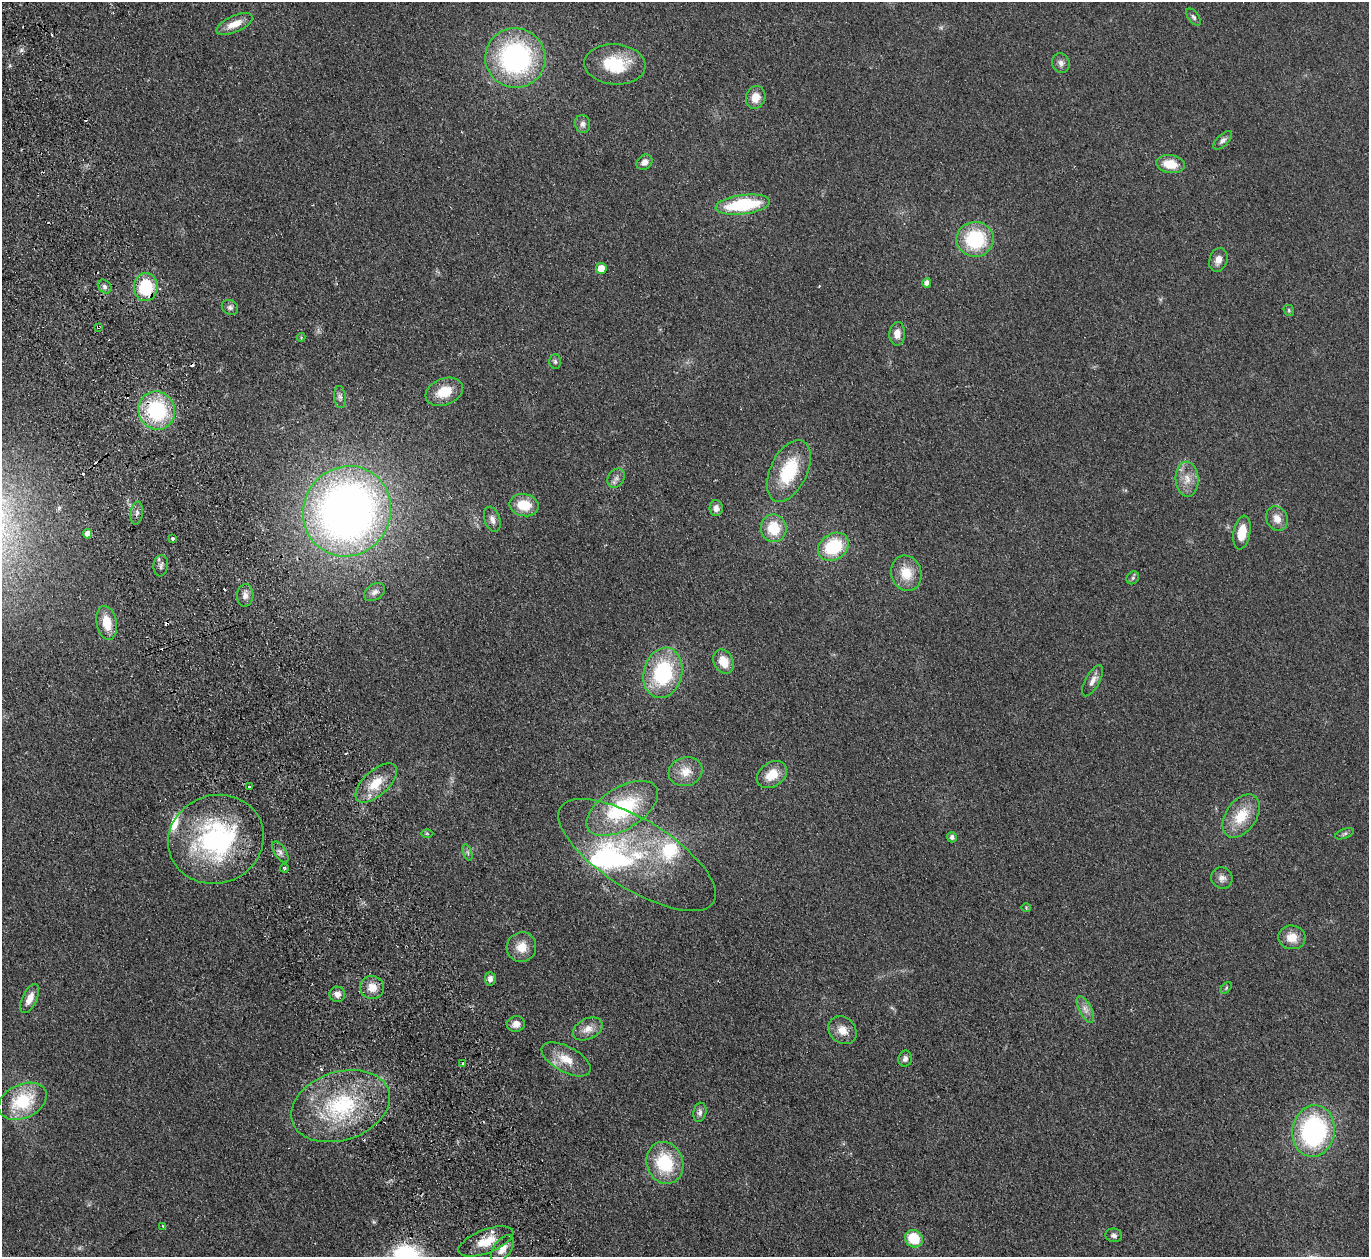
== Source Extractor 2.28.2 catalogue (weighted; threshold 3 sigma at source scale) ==
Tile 11 of 4 x 4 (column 3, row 3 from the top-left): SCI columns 2789-4155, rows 1560-2814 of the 5577 x 5501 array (HDU 1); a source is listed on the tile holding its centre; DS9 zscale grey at full resolution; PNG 1371 x 1259 px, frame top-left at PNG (2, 2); each listed source drawn as its Kron ellipse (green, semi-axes under 4 px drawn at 4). Shown black and unused: <1% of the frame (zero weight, under 2 of 3 exposures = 3% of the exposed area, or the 3 px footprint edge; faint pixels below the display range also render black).
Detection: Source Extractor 2.28.2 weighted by HDU 2 'WHT'; one run over the whole footprint, this tile lists its part. Background 0.0847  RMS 0.0093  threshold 0.0421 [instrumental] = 3 sigma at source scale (4.5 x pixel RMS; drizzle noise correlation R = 1.50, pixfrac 1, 0.05/0.05 arcsec/px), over >= 5 px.
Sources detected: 103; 1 too faint to see at this stretch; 1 inside a brighter object's white glare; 9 cosmic-ray / hot-pixel residue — neither listed nor drawn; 3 inside a brighter listed object's ellipse — not listed separately; the other 89 listed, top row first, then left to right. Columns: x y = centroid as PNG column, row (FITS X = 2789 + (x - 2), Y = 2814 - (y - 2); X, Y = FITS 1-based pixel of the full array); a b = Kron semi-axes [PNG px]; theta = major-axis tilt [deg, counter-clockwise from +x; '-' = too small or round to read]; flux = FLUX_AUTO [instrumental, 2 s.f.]
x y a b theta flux
1194 17 10 5 -53 2.3
235 24 19 8 24 12
515 58 30 29 - 160
1061 63 10 8 -69 4.2
615 64 31 20 -4 40
756 97 11 9 72 11
583 124 9 7 -79 3.6
1223 140 12 5 44 3.2
644 162 9 7 39 5
1170 164 14 9 -9 18
743 205 27 9 7 66
975 239 19 17 2 61
1218 260 12 9 71 6.3
601 269 5 5 - 11
927 283 4 4 - 4.1
105 287 7 6 - 2.5
146 287 14 12 88 46
230 307 8 7 - 2.8
1289 310 6 5 - 1.5
98 327 4 3 - 1
897 334 11 8 88 8
301 337 4 4 - 0.93
555 361 7 5 -88 1.8
444 392 19 13 22 21
340 397 11 6 -84 3.1
157 411 19 18 - 77
789 471 33 18 64 47
616 478 10 8 56 4.1
1187 479 17 11 -87 12
524 505 14 11 -11 23
716 508 8 6 -89 5
347 511 46 43 60 680
137 513 12 6 82 3.4
492 519 13 7 -71 4.9
1277 519 13 10 -64 8.4
774 528 14 12 -82 27
1242 532 17 8 80 17
88 534 4 4 - 6.4
173 539 4 3 - 2.1
833 547 16 13 33 47
161 566 11 7 83 3.2
906 573 18 15 -71 19
1133 578 7 5 46 1.9
374 592 11 7 35 4.2
245 595 11 8 86 5.2
107 623 17 10 -79 18
724 662 13 9 -62 15
663 673 25 19 76 79
1093 681 17 7 61 6
686 772 17 14 17 13
772 775 16 12 37 17
376 783 25 12 42 21
250 787 3 3 - 3.2
622 808 40 21 32 84
1241 816 24 15 55 26
427 833 6 4 -1 1.1
1345 834 10 4 22 2
952 837 5 5 - 2.7
216 839 48 44 19 160
280 852 12 5 -56 3.7
468 852 8 3 -71 1.7
637 855 90 35 -32 110
284 868 4 4 - 1.2
1222 878 11 10 - 5.2
1026 908 4 4 - 0.87
1292 937 13 12 - 12
522 947 15 14 - 13
490 979 6 5 - 4.3
372 987 12 11 - 11
1226 988 7 4 47 1.3
337 994 8 7 - 4.9
30 998 16 7 65 9
1085 1009 14 6 -62 5.5
516 1024 9 7 18 6.6
588 1029 15 10 26 8.9
842 1030 15 12 -44 10
566 1059 27 12 -28 18
905 1059 8 6 79 3.3
462 1063 3 2 - 1.8
23 1101 25 17 24 45
340 1106 51 34 18 96
700 1112 10 6 78 3.7
1313 1131 26 21 81 140
665 1163 21 18 -70 49
163 1226 3 2 - 0.64
1114 1235 8 7 - 3.2
914 1239 9 8 - 28
486 1241 29 11 21 19
502 1249 15 8 53 8.5
Overlapping masked pixels (flux is a lower limit): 4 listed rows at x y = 146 287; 98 327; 157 411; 486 1241